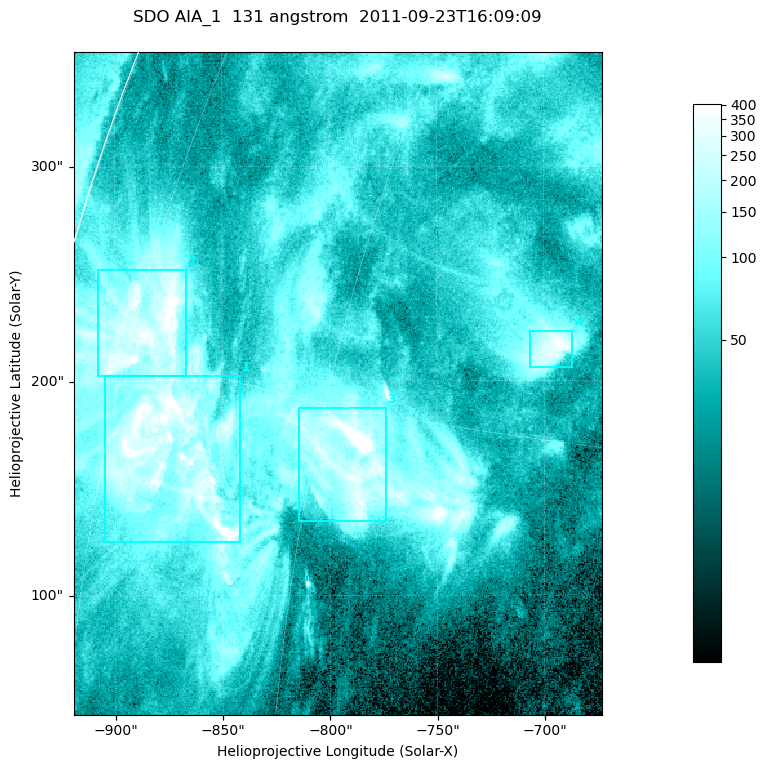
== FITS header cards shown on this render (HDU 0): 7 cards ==
TELESCOP= 'SDO     '           /
INSTRUME= 'AIA_1   '           /
WAVELNTH=                  131 /
WAVEUNIT= 'angstrom'           /
DATE-OBS= '2011-09-23T16:09:09.62' /
CTYPE1  = 'HPLN-TAN'           /
CTYPE2  = 'HPLT-TAN'           /

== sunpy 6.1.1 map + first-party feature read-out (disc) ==
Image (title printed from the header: SDO AIA_1  131 angstrom  2011-09-23T16:09:09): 410 x 514 px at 0.601 arcsec/px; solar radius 957 arcsec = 1592 px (partial field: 2.6% of the solar disc is inside the frame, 98% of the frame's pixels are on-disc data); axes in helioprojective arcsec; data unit not stated in the header (colour bar unlabelled)
Pointing: header CRPIX1/2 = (2043.14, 2045.51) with CRVAL1/2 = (0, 0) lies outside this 410 x 514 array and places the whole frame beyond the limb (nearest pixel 1.41 R_sun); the SolarSoft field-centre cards XCEN/YCEN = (-796.2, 198.9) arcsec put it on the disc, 1308 arcsec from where CRPIX/CRVAL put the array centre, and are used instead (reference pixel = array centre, CRVAL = XCEN/YCEN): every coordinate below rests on XCEN/YCEN
Orientation: roll -0.139 deg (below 1 deg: not rotated)
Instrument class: DISC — disc imager (sunpy class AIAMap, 131 A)
Bright regions (active regions / flare kernels): reference = the on-disc median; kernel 3 px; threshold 5 sigma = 166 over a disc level ~47.6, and >= 1.15x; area >= 210 px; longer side >= 5 px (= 3 arcsec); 4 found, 4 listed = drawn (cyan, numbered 1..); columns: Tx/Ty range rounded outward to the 2 arcsec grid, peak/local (2 s.f.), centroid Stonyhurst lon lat
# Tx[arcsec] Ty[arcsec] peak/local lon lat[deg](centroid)
1 -906..-842 124..204 12 -70 +13
2 -908..-866 202..252 11 -74 +16
3 -816..-774 134..188 16 -58 +14
4 -708..-686 206..224 8.5 -50 +18
Off-limb structures (1.02-1.3 R_sun): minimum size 105 px: none found